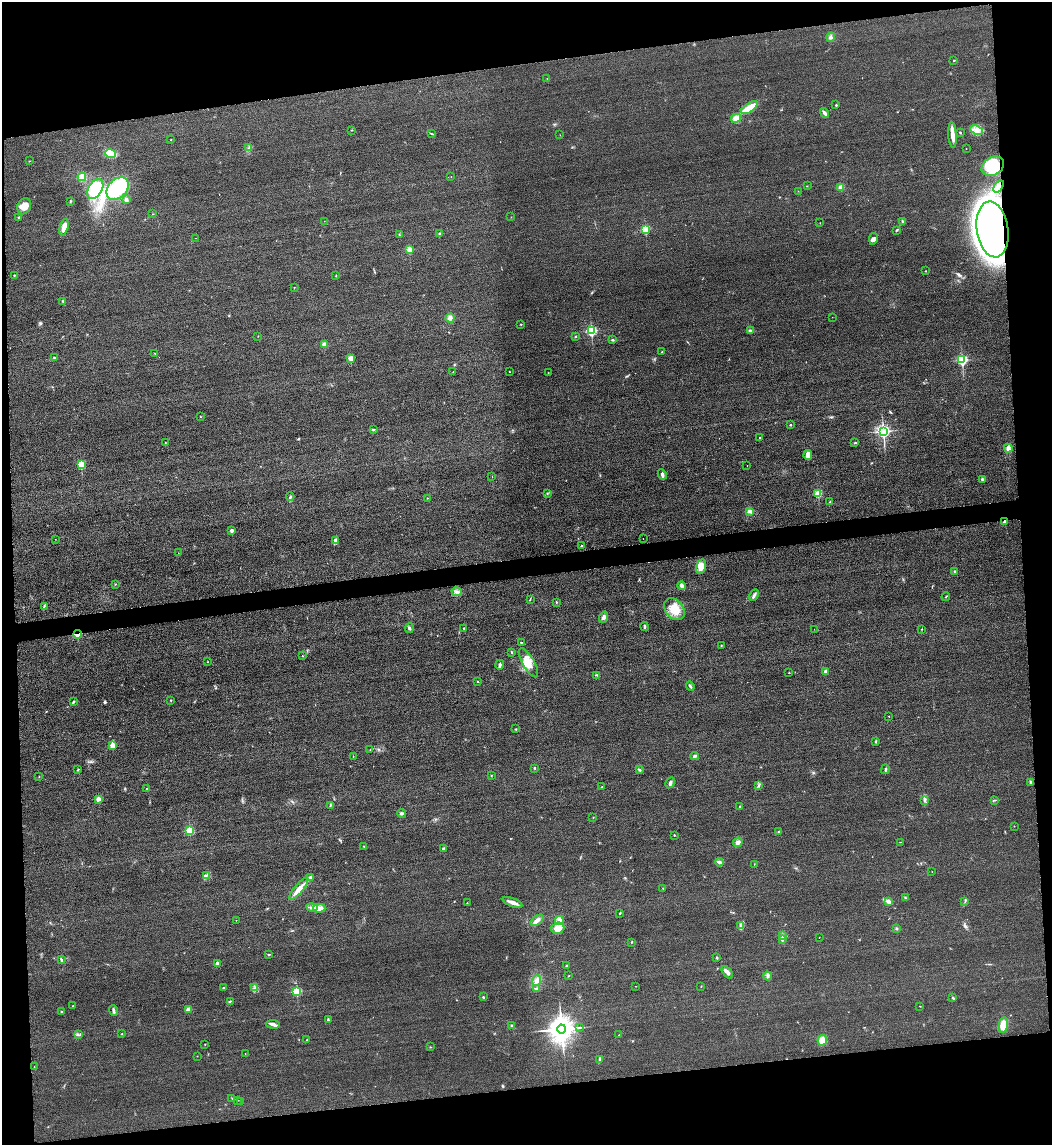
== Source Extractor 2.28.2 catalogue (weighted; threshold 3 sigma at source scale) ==
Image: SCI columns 253-4449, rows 24-4592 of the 4592 x 4615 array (HDU 1 of 3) = the unmasked area's bounding box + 8 px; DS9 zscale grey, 4 x 4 block average (1 PNG px = mean of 4 x 4 image px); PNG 1054 x 1147 px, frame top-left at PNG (2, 2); each listed source drawn as its Kron ellipse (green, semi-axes under 4 px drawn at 4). Shown black and unused: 16% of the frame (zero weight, under 3 of 4 exposures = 3% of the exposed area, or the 3 px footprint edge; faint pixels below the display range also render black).
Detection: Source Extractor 2.28.2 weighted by HDU 2 'WHT'. Background 0.0645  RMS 0.017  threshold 0.0772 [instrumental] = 3 sigma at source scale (4.5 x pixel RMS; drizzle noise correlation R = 1.50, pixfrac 1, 0.05/0.05 arcsec/px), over >= 5 px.
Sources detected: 233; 1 too faint to see at this stretch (4 x 4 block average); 1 inside a brighter object's white glare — neither listed nor drawn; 1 coinciding with a brighter row at this scale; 3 inside a brighter listed object's ellipse — not listed separately; the other 227 listed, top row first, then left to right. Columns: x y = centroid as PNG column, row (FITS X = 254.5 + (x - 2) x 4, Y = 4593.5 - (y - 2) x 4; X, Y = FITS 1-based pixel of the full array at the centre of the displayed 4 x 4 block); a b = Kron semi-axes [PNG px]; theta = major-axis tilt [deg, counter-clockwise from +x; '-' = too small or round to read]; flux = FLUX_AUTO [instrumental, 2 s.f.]
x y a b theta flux
831 37 4 2 - 16
954 61 2 2 - 6.1
547 78 2 2 - 2.6
836 105 2 2 - 22
749 108 9 4 35 170
824 113 5 2 - 37
736 118 5 4 - 66
351 130 2 2 - 4.5
977 130 6 4 -25 48
960 132 2 2 - 8.1
432 134 3 2 - 6.5
560 135 2 2 - 2.4
952 135 13 4 -86 69
171 140 2 2 - 4.6
249 148 2 2 - 6.9
966 148 2 2 - 3.3
110 153 5 3 - 260
29 161 2 2 - 3.9
993 166 12 9 28 390
82 177 4 3 - 110
451 177 2 2 - 4.7
807 186 2 2 - 4.5
999 186 7 3 53 76
841 187 4 3 - 35
117 188 13 9 46 580
95 189 11 6 60 470
798 191 2 2 - 2.3
126 200 4 3 - 16
70 201 3 2 - 6.7
24 206 8 6 65 110
152 214 2 2 - 3
19 217 3 2 - 9.6
511 217 2 2 - 2.5
324 221 2 2 - 1.9
902 221 3 2 - 10
820 223 2 2 - 3.1
64 227 8 3 74 100
645 229 2 2 - 710
992 229 28 16 -82 6000
896 230 4 2 - 8.2
440 234 2 2 - 57
399 235 2 2 - 5.4
195 238 2 2 - 1.9
873 239 6 4 79 30
409 249 2 2 - 330
926 271 2 2 - 4.2
14 275 2 2 - 6.4
336 276 2 2 - 4.8
294 287 2 2 - 6.4
63 301 4 2 - 11
832 317 2 2 - 2
450 318 4 4 - 34
521 324 2 2 - 4.5
591 331 2 2 - 1400
750 331 3 2 - 17
258 336 2 2 - 4.1
575 337 2 2 - 8.7
613 340 3 2 - 11
324 345 2 2 - 240
662 352 2 2 - 8.2
155 353 2 2 - 3.7
54 358 2 2 - 13
351 358 2 2 - 240
962 360 2 2 - 1500
453 372 2 2 - 2.7
509 372 2 2 - 4
548 373 2 2 - 2.1
200 417 2 2 - 3.6
790 425 2 2 - 7.4
373 429 2 2 - 14
883 431 2 2 - 3100
759 438 2 2 - 7.7
165 443 2 2 - 3.1
855 443 2 2 - 4.8
1008 448 4 3 - 54
808 455 5 3 - 100
81 464 2 2 - 620
747 465 2 2 - 1.9
662 474 5 3 - 24
492 476 2 2 - 2.1
983 480 2 2 - 7.1
547 493 2 2 - 6.3
818 493 2 2 - 520
290 497 4 2 - 14
427 498 2 2 - 3.7
830 502 2 2 - 10
750 511 3 3 - 37
1005 522 2 2 - 120
232 530 2 2 - 92
55 539 2 2 - 2.6
643 539 2 2 - 2.1
335 541 3 2 - 11
581 546 2 2 - 23
178 553 2 2 - 2.1
701 567 7 5 76 95
955 571 3 2 - 14
115 584 2 2 - 2.9
682 586 4 3 - 31
457 592 5 2 - 23
754 595 6 2 64 25
946 597 4 2 - 6.6
530 599 2 2 - 5.9
556 602 3 2 - 5.5
44 606 3 2 - 7.5
674 609 12 9 -48 200
604 617 5 4 - 32
645 627 4 2 - 15
409 628 5 3 - 15
464 628 2 2 - 5.6
814 629 2 2 - 1.9
922 629 2 2 - 3.6
78 634 4 2 - 65
521 642 2 2 - 5.4
721 645 2 2 - 14
511 652 2 2 - 7.1
302 656 2 2 - 3.9
208 662 2 2 - 2.6
528 663 16 6 -60 120
500 665 5 3 - 21
825 672 2 2 - 130
789 673 2 2 - 12
597 675 3 2 - 8.3
478 682 2 2 - 17
690 686 5 2 - 16
171 700 2 2 - 6.3
74 701 3 2 - 18
889 716 2 2 - 8.6
515 729 2 2 - 6.2
876 742 2 2 - 5.9
113 745 3 3 - 66
370 750 2 2 - 3.9
353 756 2 2 - 4.3
695 756 4 3 - 18
535 768 2 2 - 9.3
885 769 5 2 - 13
78 770 2 2 - 4.6
639 770 4 2 - 11
491 776 2 2 - 4.3
39 777 2 2 - 3.5
1031 782 3 2 - 16
670 783 6 3 61 23
758 785 2 2 - 5
602 787 2 2 - 6.6
147 789 2 2 - 18
98 799 2 2 - 170
924 800 4 2 - 14
995 800 3 2 - 5.2
330 805 4 2 - 9.3
740 806 2 2 - 7.3
401 813 4 3 - 16
593 817 2 2 - 3.1
1014 826 2 2 - 5.5
189 831 2 2 - 690
779 832 2 2 - 40
674 835 2 2 - 12
738 842 5 3 - 32
900 842 2 2 - 2.9
364 846 2 2 - 6.5
443 848 2 2 - 14
719 862 4 3 - 20
754 864 2 2 - 3.4
932 872 2 2 - 2.9
206 875 3 2 - 8.6
310 878 2 2 - 110
663 888 2 2 - 4.9
299 889 14 4 50 83
906 898 2 2 - 5.4
888 901 3 3 - 36
965 901 2 2 - 6.1
513 902 10 3 -20 57
467 903 2 2 - 2.3
312 907 6 3 -9 31
319 908 6 3 0 53
620 913 2 2 - 6.8
236 920 2 2 - 2.6
537 920 7 3 35 40
559 920 4 2 - 20
741 925 3 2 - 12
558 928 6 5 - 110
896 928 3 2 - 9.2
783 936 2 2 - 4.1
819 937 2 2 - 3
782 940 2 2 - 14
632 942 2 2 - 6.4
269 954 2 2 - 8.9
717 958 4 2 - 8.5
61 960 4 2 - 16
217 963 2 2 - 110
566 966 3 2 - 10
727 972 7 3 -51 35
569 976 3 2 - 4.5
768 976 4 3 - 21
536 980 5 3 - 34
636 986 2 2 - 3
701 987 2 2 - 4.1
223 988 2 2 - 7.3
255 988 2 2 - 12
537 988 4 2 - 10
297 991 2 2 - 960
483 997 3 2 - 7.1
953 998 3 2 - 8.2
230 1001 3 2 - 9.8
73 1006 2 2 - 6.3
920 1006 2 2 - 3.7
113 1010 5 2 - 18
189 1010 2 2 - 260
62 1012 2 2 - 21
328 1020 4 2 - 12
273 1024 7 3 -8 27
1003 1025 8 4 81 130
512 1026 3 2 - 14
580 1027 2 2 - 4.5
561 1029 4 4 - 16000
122 1034 2 2 - 3.2
79 1035 3 2 - 6.8
619 1035 2 2 - 8
307 1040 2 2 - 8.5
822 1040 5 4 - 110
205 1044 2 2 - 5
430 1047 2 2 - 4.7
245 1053 2 2 - 2.7
197 1056 2 2 - 2.7
600 1059 2 2 - 5.8
34 1067 2 2 - 3.2
232 1098 2 2 - 2.9
238 1100 2 2 - 4.3
240 1101 2 2 - 2.6
Overlapping masked pixels (flux is a lower limit): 4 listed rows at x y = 999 186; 992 229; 1005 522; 78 634
Diffuse or blended objects may show on this block-average render without a row.